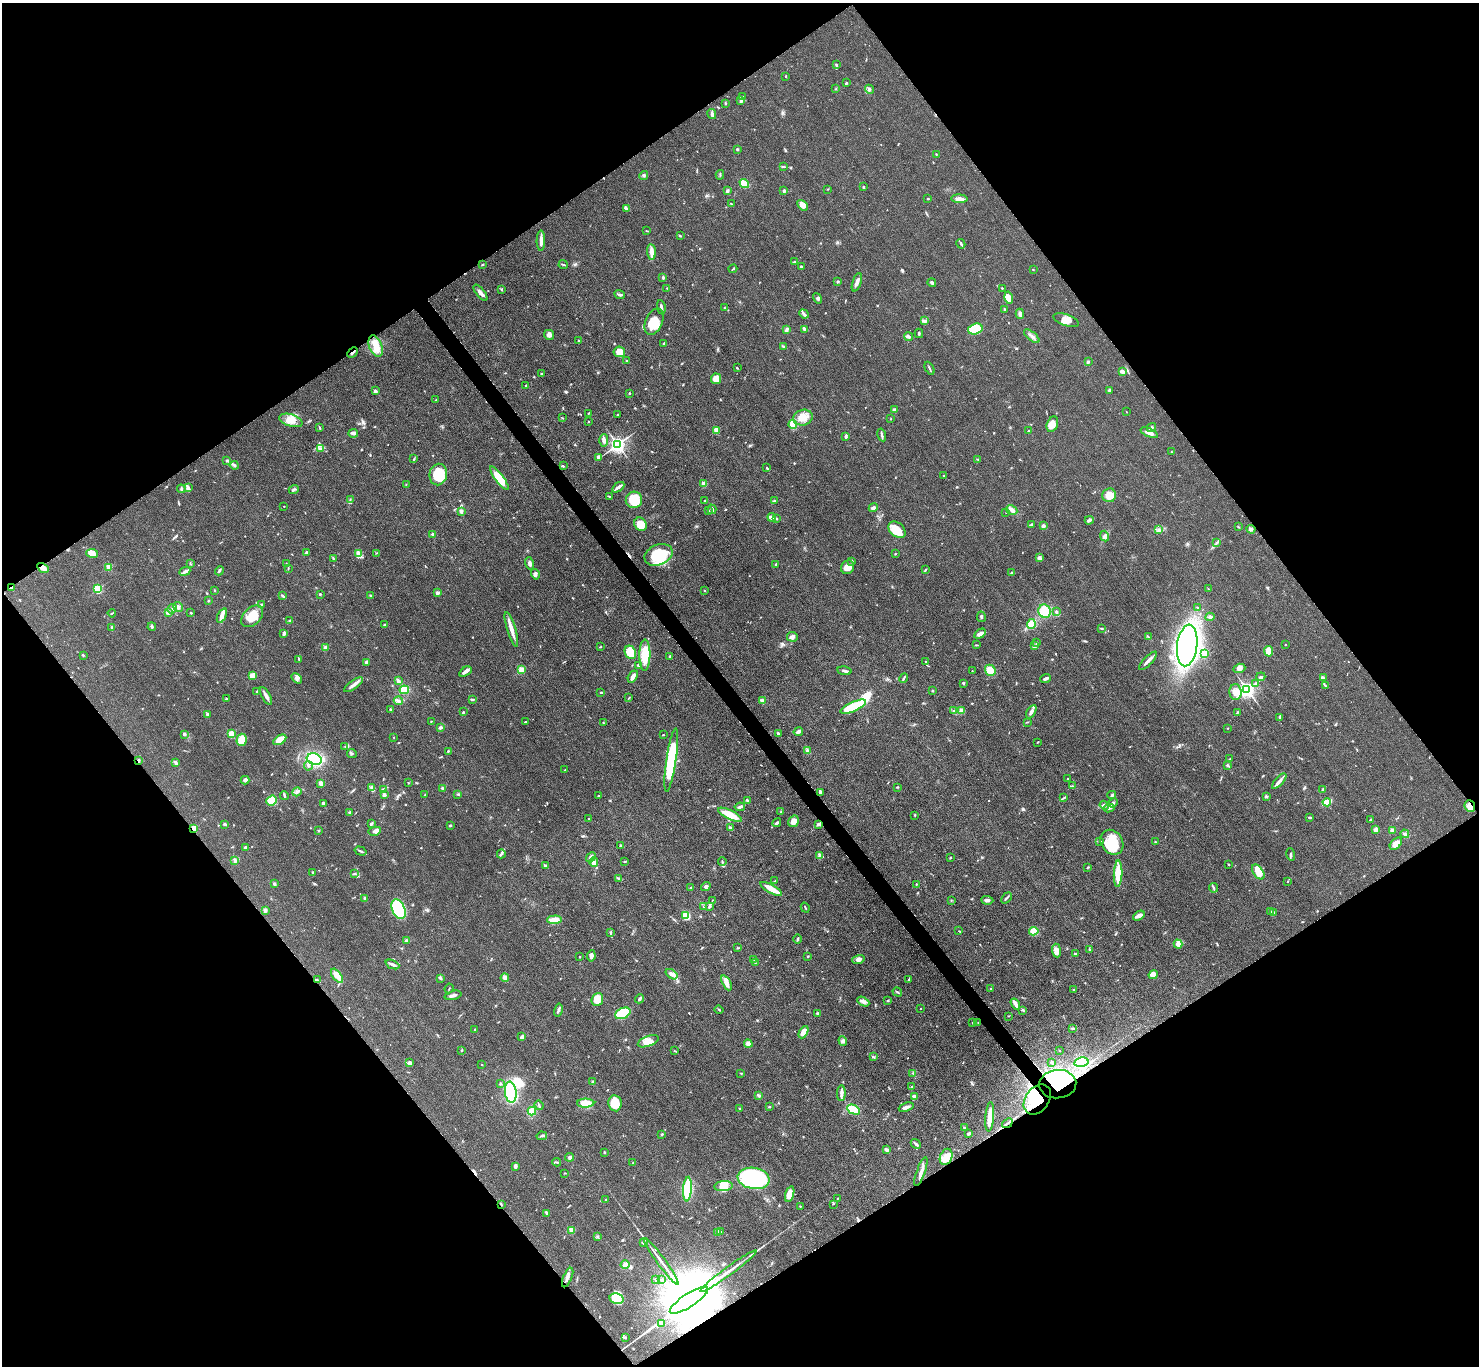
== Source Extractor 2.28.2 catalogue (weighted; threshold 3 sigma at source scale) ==
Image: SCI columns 10-5917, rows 305-5758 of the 5927 x 5922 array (HDU 1 of 3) = the unmasked area's bounding box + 8 px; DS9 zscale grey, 4 x 4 block average (1 PNG px = mean of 4 x 4 image px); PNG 1481 x 1368 px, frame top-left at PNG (2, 3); each listed source drawn as its Kron ellipse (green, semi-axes under 4 px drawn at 4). Shown black and unused: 50% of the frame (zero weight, under 3 of 4 exposures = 1% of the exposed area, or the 3 px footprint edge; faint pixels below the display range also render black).
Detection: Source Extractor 2.28.2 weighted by HDU 2 'WHT'. Background 0.0488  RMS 0.0062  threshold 0.0278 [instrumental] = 3 sigma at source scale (4.5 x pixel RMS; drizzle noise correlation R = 1.50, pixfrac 1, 0.05/0.05 arcsec/px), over >= 5 px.
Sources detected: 778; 2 too faint to see at this stretch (4 x 4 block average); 6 inside a brighter object's white glare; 6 cosmic-ray / hot-pixel residue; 2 long thin detections or spike segments (spike, bleed or trail) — neither listed nor drawn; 13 coinciding with a brighter row at this scale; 32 inside a brighter listed object's ellipse — not listed separately; of the other 717, all 500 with FLUX_AUTO >= 1.88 (the completeness limit of this list) listed and drawn (217 fainter detections not listed), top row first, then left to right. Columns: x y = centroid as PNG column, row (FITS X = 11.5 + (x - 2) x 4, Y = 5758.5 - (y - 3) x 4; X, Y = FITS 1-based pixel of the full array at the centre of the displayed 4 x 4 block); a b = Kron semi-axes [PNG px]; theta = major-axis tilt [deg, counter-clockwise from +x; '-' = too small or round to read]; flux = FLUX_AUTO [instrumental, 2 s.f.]
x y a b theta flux
836 65 3 2 - 4.6
786 76 3 2 - 3.2
846 83 3 2 - 3.7
835 89 2 2 - 2
869 89 5 2 - 6.1
743 96 2 2 - 2
741 100 4 3 - 12
725 103 3 2 - 3.4
712 114 5 2 - 7.6
737 149 2 2 - 4.7
936 154 2 2 - 2.2
783 167 4 2 - 4
644 175 4 2 - 5.5
720 175 5 2 - 2.9
744 183 5 3 - 48
863 187 2 2 - 15
828 189 3 2 - 1.9
727 191 2 2 - 11
784 191 2 2 - 8.1
928 199 2 2 - 4.1
959 199 8 4 -3 21
731 204 3 2 - 2.4
803 205 6 4 -48 23
627 209 3 2 - 4.9
646 231 3 2 - 2.3
680 235 2 2 - 3
541 241 10 2 89 23
961 244 5 2 - 8.3
652 252 8 3 -84 25
794 262 3 2 - 2.5
482 264 3 2 - 2.6
563 264 5 2 - 4.4
801 267 2 2 - 6.7
733 269 4 2 - 3.2
1033 269 2 2 - 2
663 277 3 2 - 6.7
838 281 3 2 - 2.7
857 282 9 3 71 15
932 283 4 2 - 6
667 288 2 2 - 3.7
1002 288 2 2 - 4.3
501 290 2 2 - 3.4
481 293 10 2 -51 20
620 295 5 2 - 7.2
818 298 5 2 - 6.2
1009 298 6 4 -75 40
661 307 7 2 -81 9.6
724 307 2 2 - 2.2
1004 309 3 2 - 3.5
804 314 5 2 - 9.5
1020 314 5 3 - 14
1066 320 13 6 -20 31
924 321 4 3 - 9.1
654 322 14 8 67 73
804 329 3 3 - 6.2
975 329 7 5 17 140
786 330 3 2 - 10
919 333 5 2 - 3.6
549 335 5 5 - 14
1032 336 9 2 -40 12
909 337 4 3 - 8.9
578 341 2 2 - 2.6
664 343 3 2 - 5.5
376 346 11 6 -69 42
783 346 3 2 - 4.3
619 352 6 5 - 43
353 353 6 2 46 7.8
627 361 2 2 - 4.6
1088 362 2 2 - 6.9
737 368 3 2 - 1.9
929 368 7 2 -63 4.8
1122 371 4 3 - 10
541 374 3 2 - 4.7
716 379 5 5 - 46
526 386 3 2 - 2.8
1109 390 3 2 - 4.6
375 391 4 3 - 7
629 393 2 2 - 13
436 400 2 2 - 1.9
895 410 3 2 - 10
1126 412 2 2 - 3.4
589 413 2 2 - 2.6
617 415 2 2 - 2.6
562 418 3 2 - 2.4
803 418 10 7 17 49
891 419 2 2 - 1.9
291 420 12 6 -17 37
588 421 2 2 - 6.8
793 424 4 3 - 67
1052 424 8 5 70 30
319 428 4 2 - 3.5
1152 428 5 2 - 11
716 430 2 2 - 110
1028 430 3 2 - 2.5
353 433 5 3 - 13
1149 433 9 3 -23 22
882 435 6 2 -77 8.8
846 437 3 3 - 5.7
604 440 6 4 87 13
618 444 3 3 - 1700
320 449 4 2 - 5.6
1171 452 2 2 - 2
598 457 4 2 - 15
414 459 3 2 - 3.5
977 459 3 2 - 2.3
227 460 2 2 - 2.3
234 465 4 3 - 7.5
563 466 3 2 - 4.6
767 468 2 2 - 2.1
438 474 11 8 81 110
943 476 2 2 - 4.7
499 478 14 4 -53 83
704 484 2 2 - 91
406 485 3 2 - 2.4
618 487 7 2 34 16
188 488 3 2 - 4.3
181 489 4 3 - 6.2
294 489 5 3 - 6.4
1109 495 7 6 - 47
609 496 3 2 - 2.7
350 499 2 2 - 1.9
634 500 8 8 - 120
705 501 2 2 - 5.1
774 501 3 2 - 3.9
284 506 2 2 - 4
873 508 5 3 - 7.8
712 509 5 2 - 14
1012 510 5 5 - 14
461 511 3 3 - 7.9
708 511 3 2 - 2.4
1006 512 2 2 - 2.4
772 517 4 3 - 16
777 519 2 2 - 2.3
1089 520 4 2 - 10
640 524 7 5 -53 52
1031 525 4 2 - 5
1043 526 3 3 - 12
1238 527 2 2 - 2.4
1251 529 4 3 - 9.2
897 530 9 6 -42 74
1159 530 4 3 - 8
432 534 4 2 - 4.9
1105 536 5 4 - 11
1217 542 2 2 - 2.2
306 552 3 2 - 6.2
92 553 6 4 -10 24
376 553 2 2 - 1.9
359 554 4 2 - 6.7
895 554 2 2 - 2.8
659 555 15 10 22 170
333 558 3 2 - 3
1039 558 4 3 - 9.4
852 561 3 2 - 4.2
286 563 2 2 - 2.1
530 563 6 3 -75 12
190 564 4 2 - 2.5
776 564 3 2 - 4.2
109 567 2 2 - 110
848 567 7 6 - 32
43 568 6 3 -30 26
288 568 4 2 - 2.6
925 570 3 2 - 2.2
185 571 6 3 25 9.8
219 571 5 2 - 7.3
1012 573 3 2 - 3.9
535 574 5 4 - 8.8
11 587 4 2 - 2.9
98 589 2 2 - 320
1208 589 3 2 - 2
215 590 2 2 - 2.8
704 590 2 2 - 2.5
437 593 3 3 - 9
320 594 2 2 - 12
282 595 4 2 - 5
370 595 2 2 - 3.7
208 601 3 2 - 3.3
261 605 3 2 - 2.7
178 607 5 3 - 12
1197 608 2 2 - 3.9
172 609 5 3 - 8.7
1045 611 7 6 - 83
1056 612 2 2 - 5.5
112 613 4 2 - 3.2
168 613 3 3 - 6.8
191 613 3 2 - 2.7
222 616 7 3 63 22
252 616 13 8 46 69
981 617 5 2 - 6
1210 617 4 4 - 8.2
289 621 3 2 - 2.9
1031 624 5 3 - 41
385 625 3 2 - 7.1
112 627 3 2 - 5.7
152 627 4 3 - 4.5
1101 628 4 2 - 3.4
511 630 18 3 -73 33
284 633 4 2 - 11
980 634 6 3 33 17
792 637 5 5 - 12
1148 637 3 2 - 3.7
1037 643 2 2 - 3
1285 644 2 2 - 4.6
976 645 4 2 - 3.3
1187 645 21 10 83 1600
1035 646 4 3 - 7.1
601 647 2 2 - 1.9
325 648 2 2 - 74
1269 651 5 4 - 38
630 652 7 5 -64 77
1204 653 2 2 - 100
83 655 3 2 - 3.2
645 655 15 5 89 98
670 656 2 2 - 12
299 660 4 2 - 3.5
1148 661 12 2 45 15
366 662 2 2 - 28
926 662 3 2 - 3.4
638 665 3 3 - 6.5
1239 668 6 4 19 17
521 670 2 2 - 180
990 670 6 5 - 44
845 671 7 2 -9 8.1
972 671 2 2 - 3.6
465 672 7 3 34 11
252 675 3 3 - 28
633 677 6 3 59 24
1261 677 4 2 - 6.1
297 678 6 4 -47 11
904 678 5 2 - 4.5
1323 678 3 3 - 4.5
1045 679 5 2 - 11
398 681 3 2 - 14
963 683 3 2 - 4.1
1256 684 4 3 - 11
354 685 11 3 36 18
1325 686 2 2 - 1.9
1247 689 3 3 - 1800
404 690 5 4 - 68
932 691 2 2 - 2
257 692 3 2 - 7.7
601 692 2 2 - 3.9
1235 692 8 6 -87 27
266 696 10 3 -61 15
629 698 3 2 - 2.6
227 699 4 2 - 2.9
472 699 4 2 - 3.7
398 701 5 3 - 8.8
762 701 4 3 - 11
853 707 14 4 25 180
390 709 4 2 - 3.6
953 710 3 2 - 2.5
962 711 2 2 - 84
463 712 2 2 - 3
1031 712 7 3 60 12
1237 712 3 2 - 2.6
207 715 3 2 - 11
1280 718 4 3 - 6.1
431 721 2 2 - 2
525 722 2 2 - 3.3
1027 722 3 2 - 2.3
603 723 2 2 - 1.9
440 727 3 3 - 5.6
1228 728 2 2 - 2
798 732 5 3 - 8.5
184 734 2 2 - 22
231 734 2 2 - 170
779 734 3 2 - 18
663 735 2 2 - 2
394 737 2 2 - 2.2
242 740 6 5 - 53
280 740 7 4 32 47
1038 742 3 2 - 2.8
345 746 2 2 - 2.3
807 750 3 3 - 5.8
448 751 2 2 - 3.4
352 753 5 2 - 4.6
314 759 7 5 -18 210
1230 759 4 2 - 3
671 760 32 5 82 250
138 761 4 2 - 4.3
176 763 4 3 - 7.5
1227 765 2 2 - 5.2
308 766 4 2 - 5.3
565 770 3 2 - 2.5
1068 779 2 2 - 2
245 780 4 4 - 9.3
1279 781 9 2 48 18
321 783 2 2 - 69
408 783 2 2 - 5.1
1072 786 2 2 - 2.2
372 787 3 2 - 8.8
897 787 3 2 - 2.8
442 788 3 2 - 4.5
384 789 3 2 - 4
1323 790 3 2 - 9.2
297 792 5 3 - 7.2
820 792 4 3 - 7.2
458 794 3 2 - 3.3
384 795 2 2 - 41
425 795 4 2 - 2.5
1112 795 4 2 - 6.8
284 796 4 2 - 6.8
599 796 2 2 - 1.9
1266 796 3 2 - 5.9
1064 797 3 2 - 3.1
747 800 3 2 - 6.6
272 801 5 4 - 76
1327 802 4 3 - 58
324 803 4 2 - 14
1113 803 5 3 - 8.9
1104 805 5 3 - 7.5
1470 806 6 5 - 26
740 807 5 2 - 7.8
1109 808 5 3 - 7.5
350 812 2 2 - 8
781 812 2 2 - 2.8
730 815 13 4 -26 74
915 815 2 2 - 3
1309 818 3 2 - 4.6
589 819 2 2 - 3.3
1370 820 2 2 - 3.8
793 821 6 5 - 21
372 823 3 2 - 4
777 823 5 2 - 7.5
225 824 3 2 - 8
818 824 3 2 - 7.2
450 825 3 2 - 3.7
194 828 2 2 - 99
730 828 4 2 - 6.3
1376 829 3 3 - 14
319 830 3 2 - 2.9
375 831 6 3 11 14
1392 831 2 2 - 73
1405 834 4 3 - 7.2
1100 841 3 2 - 2.9
1112 842 13 10 -57 120
1155 842 3 2 - 2.4
1396 844 7 4 46 25
621 845 3 2 - 6
246 848 3 3 - 10
360 851 6 2 -17 5.2
501 854 4 2 - 6.1
1291 854 6 2 -76 4.7
819 856 3 2 - 3
591 857 5 4 - 17
950 857 3 2 - 3.1
235 861 3 2 - 4.3
722 861 4 2 - 4.5
594 862 4 3 - 19
624 862 3 2 - 3
1228 864 2 2 - 2.7
545 866 4 2 - 6.8
1088 867 3 2 - 2.6
1258 872 8 5 -55 54
313 873 4 2 - 4
354 874 4 2 - 2.9
1118 874 13 4 88 79
619 878 3 2 - 3.5
775 881 3 2 - 2.6
1288 881 2 2 - 2.4
274 884 2 2 - 28
916 884 2 2 - 3.9
706 886 5 3 - 6.4
691 888 3 2 - 4.3
1213 888 5 2 - 5.6
771 889 12 3 -29 58
365 898 4 3 - 7.2
1006 898 6 2 47 6.2
712 900 2 2 - 2
951 900 2 2 - 2
987 900 6 3 -5 9.1
704 907 3 2 - 3.8
709 907 4 2 - 6.1
805 908 5 2 - 4
399 909 10 6 -66 240
265 910 4 3 - 5.9
1270 911 2 2 - 2.5
1273 913 3 2 - 13
686 915 4 4 - 63
1139 916 6 3 29 23
554 920 7 4 2 44
959 931 3 2 - 2.1
1034 931 5 4 - 43
611 933 2 2 - 2.7
797 939 5 2 - 5.6
407 940 4 2 - 4.9
1178 944 4 4 - 16
737 948 2 2 - 2.8
1089 949 2 2 - 3.2
1056 950 7 4 -84 25
1075 954 2 2 - 22
591 956 5 3 - 9.9
808 956 2 2 - 2.8
580 957 2 2 - 2
858 959 6 4 13 15
754 960 2 2 - 2.1
755 963 3 2 - 2.4
392 964 7 2 -23 15
672 974 7 4 -37 16
1153 975 5 4 - 38
337 976 8 3 -52 36
505 978 4 3 - 17
441 979 3 2 - 2.9
317 980 4 2 - 4.4
908 980 3 2 - 2.6
727 983 8 3 -62 21
449 988 5 2 - 2.2
991 989 2 2 - 6.4
1073 990 3 2 - 2
897 992 5 2 - 4.3
453 995 9 2 14 14
597 999 7 5 69 50
639 999 5 2 - 6.5
887 1001 3 2 - 3
863 1002 6 3 -28 13
1015 1004 6 2 -58 29
921 1009 2 2 - 2.6
558 1010 6 2 76 8.3
719 1010 4 2 - 3.2
1023 1010 3 2 - 4.5
623 1013 8 5 27 110
817 1013 3 2 - 3.7
1008 1016 2 2 - 1.9
978 1022 2 2 - 1.9
973 1023 3 2 - 3
1073 1028 3 2 - 3.8
475 1030 2 2 - 2.8
803 1032 6 4 61 29
522 1037 4 3 - 9.1
648 1041 11 5 19 32
843 1041 5 4 - 8.7
748 1044 4 4 - 16
462 1050 2 2 - 2.2
675 1051 2 2 - 2.1
1059 1051 2 2 - 2.4
873 1057 3 2 - 3.6
1052 1062 2 2 - 2.3
1081 1062 7 5 12 120
409 1063 2 2 - 50
482 1065 2 2 - 1.9
741 1073 3 2 - 2.7
913 1073 2 2 - 2
593 1081 3 2 - 3.3
500 1084 3 2 - 3.5
1058 1084 18 14 5 470
911 1087 2 2 - 2.5
511 1092 11 5 -82 290
841 1093 8 3 90 12
759 1095 3 3 - 6.3
914 1096 4 3 - 8.4
1037 1099 16 11 54 350
586 1103 8 4 0 49
615 1103 8 6 -81 79
539 1105 5 2 - 4.5
769 1107 2 2 - 2.9
906 1107 8 3 21 12
739 1109 2 2 - 2.8
853 1110 7 4 -25 96
532 1111 4 3 - 45
990 1117 14 3 85 57
1007 1123 6 2 40 7.1
964 1127 3 2 - 3.9
662 1134 2 2 - 4.5
968 1134 4 2 - 6.5
542 1136 5 2 - 4.8
916 1144 5 2 - 7.5
886 1150 3 2 - 4.9
604 1152 2 2 - 3.4
570 1157 4 3 - 7.1
946 1157 8 6 67 29
557 1162 4 2 - 4.8
633 1163 2 2 - 2.2
515 1166 3 3 - 10
921 1172 15 3 70 21
565 1173 3 2 - 2.2
754 1178 16 10 -10 680
723 1186 9 5 6 42
687 1189 12 3 87 170
790 1194 8 4 74 36
838 1198 2 2 - 2.1
606 1200 2 2 - 2.1
501 1204 3 2 - 2.9
833 1204 3 2 - 2.1
800 1206 2 2 - 2.1
547 1213 4 2 - 7
572 1230 2 2 - 130
717 1232 3 2 - 11
720 1232 2 2 - 3.2
598 1237 3 2 - 2.4
643 1242 3 2 - 2.5
661 1261 28 2 -54 32
625 1264 4 3 - 17
728 1271 35 2 36 48
568 1277 10 2 67 12
655 1280 3 2 - 4.2
661 1280 3 2 - 4.6
616 1299 7 5 -15 43
689 1300 22 6 32 120000
661 1323 2 2 - 28
625 1337 2 2 - 2
Overlapping masked pixels (flux is a lower limit): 13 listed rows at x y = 353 353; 659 555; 43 568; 11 587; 138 761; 1470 806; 194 828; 317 980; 1058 1084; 1037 1099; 1007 1123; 501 1204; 689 1300
Diffuse or blended objects may show on this block-average render without a row.